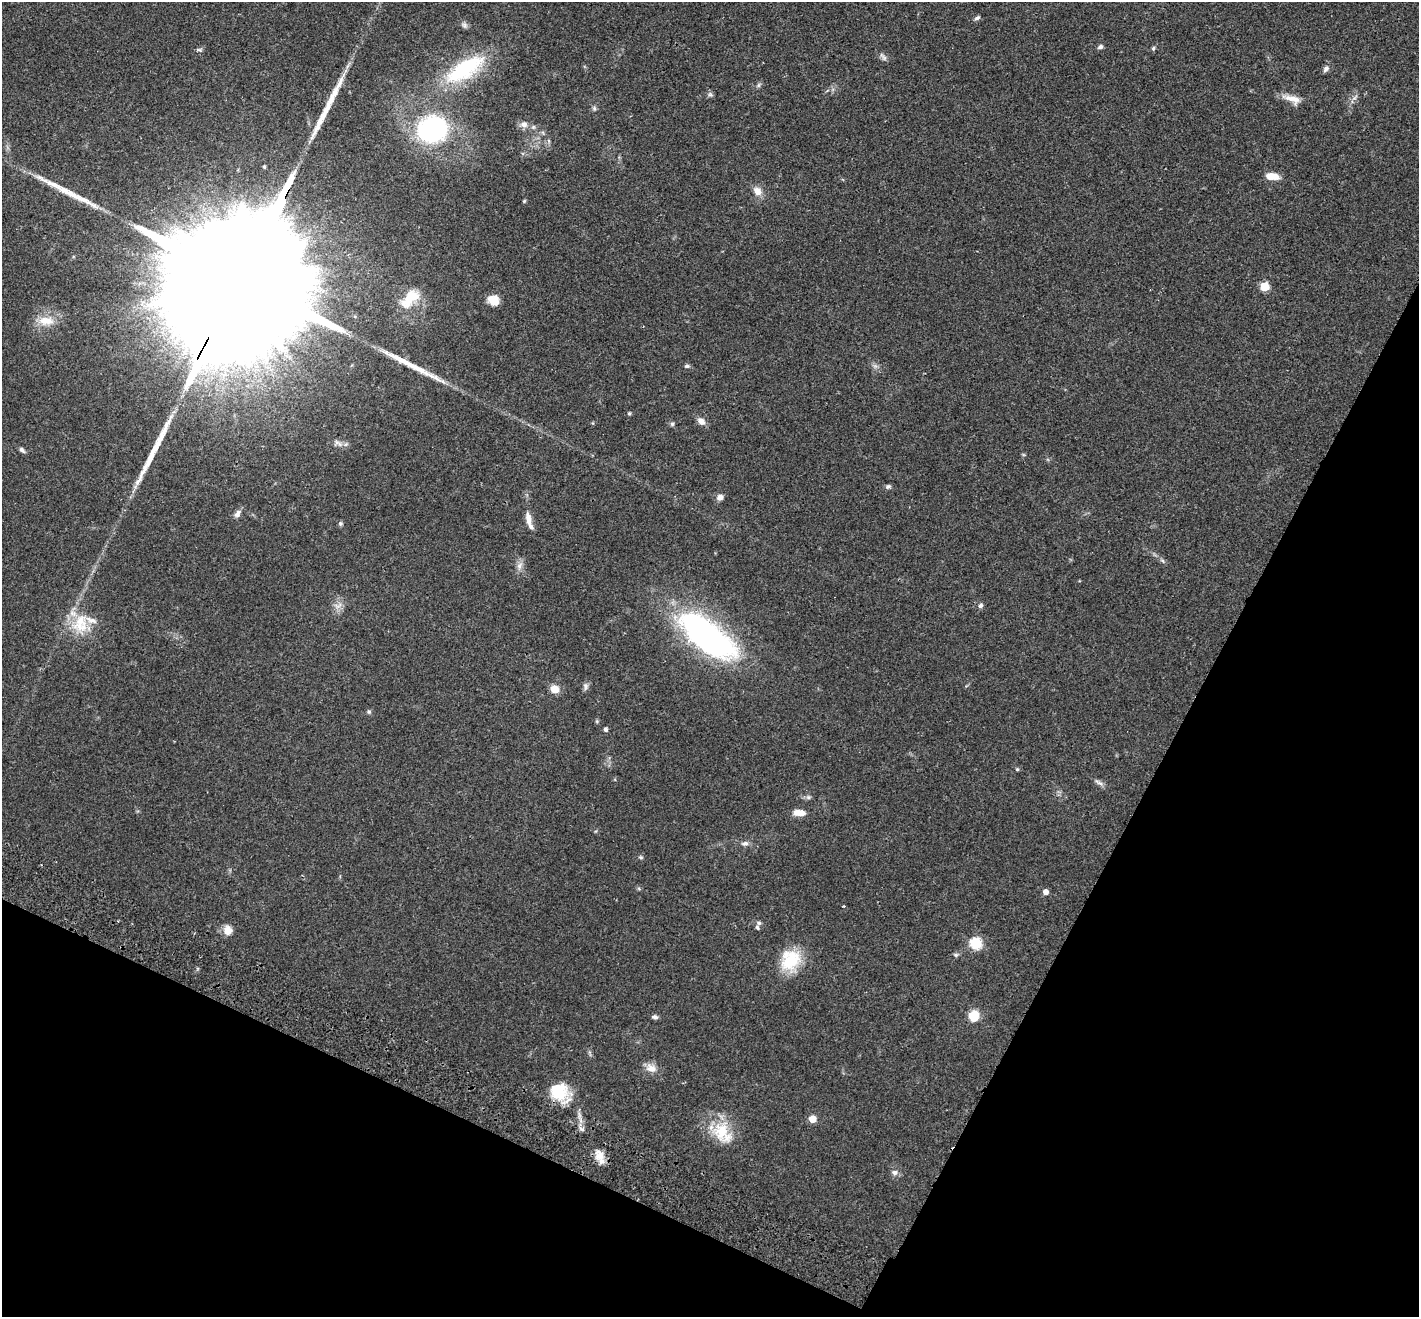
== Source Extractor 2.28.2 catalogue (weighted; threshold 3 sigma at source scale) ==
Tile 15 of 4 x 4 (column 3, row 4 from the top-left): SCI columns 2866-4282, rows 198-1512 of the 5733 x 5790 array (HDU 1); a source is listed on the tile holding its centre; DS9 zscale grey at full resolution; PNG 1421 x 1319 px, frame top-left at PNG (2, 2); no overlay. Shown black and unused: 25% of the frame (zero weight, under 2 of 3 exposures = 3% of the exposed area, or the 3 px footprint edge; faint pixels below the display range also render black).
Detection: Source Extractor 2.28.2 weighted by HDU 2 'WHT'; one run over the whole footprint, this tile lists its part. Background 0.0446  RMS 0.0066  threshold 0.0298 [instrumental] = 3 sigma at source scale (4.5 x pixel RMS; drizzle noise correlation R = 1.50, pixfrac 1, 0.05/0.05 arcsec/px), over >= 5 px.
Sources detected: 72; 1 inside a brighter object's white glare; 4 long thin detections or spike segments (spike, bleed or trail) — not listed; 3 inside a brighter listed object's ellipse — not listed separately; the other 64 listed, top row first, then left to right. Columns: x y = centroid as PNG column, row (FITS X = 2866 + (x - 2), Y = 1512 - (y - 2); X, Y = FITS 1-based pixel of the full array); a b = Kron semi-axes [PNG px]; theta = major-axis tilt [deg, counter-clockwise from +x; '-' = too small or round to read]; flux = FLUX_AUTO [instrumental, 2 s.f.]
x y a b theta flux
977 18 8 5 31 1.4
464 25 9 7 -53 1.9
1100 47 7 5 20 1.5
1153 48 5 4 - 0.96
200 49 9 5 13 1.2
884 58 8 7 - 1.9
465 69 51 19 32 53
1326 69 9 7 53 2.2
758 85 7 4 88 1.1
710 94 7 5 -16 1.3
1292 99 26 9 -20 7.1
594 108 6 5 - 1.2
524 124 11 9 -6 3.8
432 130 28 24 24 95
549 141 6 4 -71 0.98
1272 176 14 7 -7 8.6
757 191 11 9 -52 5.3
243 274 113 25 61 96000
1265 287 5 5 - 25
411 297 28 14 30 15
493 300 11 9 -30 8.5
46 321 22 12 -2 11
687 366 7 5 1 1.3
875 366 6 6 - 1.5
629 413 4 4 - 1
701 421 11 7 -40 3.8
672 424 5 5 - 1.2
340 444 7 6 - 2.1
22 450 9 5 -45 1.8
888 486 7 5 11 1.4
720 497 7 6 - 3.4
237 514 11 7 55 2.7
528 519 21 7 -81 5
340 523 7 5 90 1.1
1162 560 7 4 -20 1.1
519 566 11 7 69 3.3
338 605 14 8 17 3.8
981 605 7 5 57 1.5
80 624 31 22 73 23
706 638 71 30 -34 160
586 686 10 7 90 1.9
554 689 8 8 - 7.5
369 712 6 5 - 1.1
605 729 5 4 - 1.6
1017 769 5 4 - 0.74
1100 783 10 4 -13 1.7
808 797 7 5 44 1.3
799 813 11 6 -5 8.3
745 843 9 6 6 2.2
641 857 6 5 - 0.92
1045 892 5 5 - 3.8
757 927 7 5 -68 1.2
228 930 11 9 -88 5.9
976 943 6 6 - 52
956 955 6 5 - 1.2
790 960 26 22 55 26
974 1016 11 10 - 11
655 1017 8 5 -7 1.7
651 1068 15 10 -19 5.6
559 1092 26 18 -37 24
812 1119 5 5 - 12
722 1133 33 22 -56 23
600 1156 21 9 -66 6.8
895 1172 8 7 - 2.4
Overlapping masked pixels (flux is a lower limit): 3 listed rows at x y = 243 274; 559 1092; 600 1156
Isophote crosses this tile's border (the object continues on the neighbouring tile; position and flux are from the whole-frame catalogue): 1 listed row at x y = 243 274